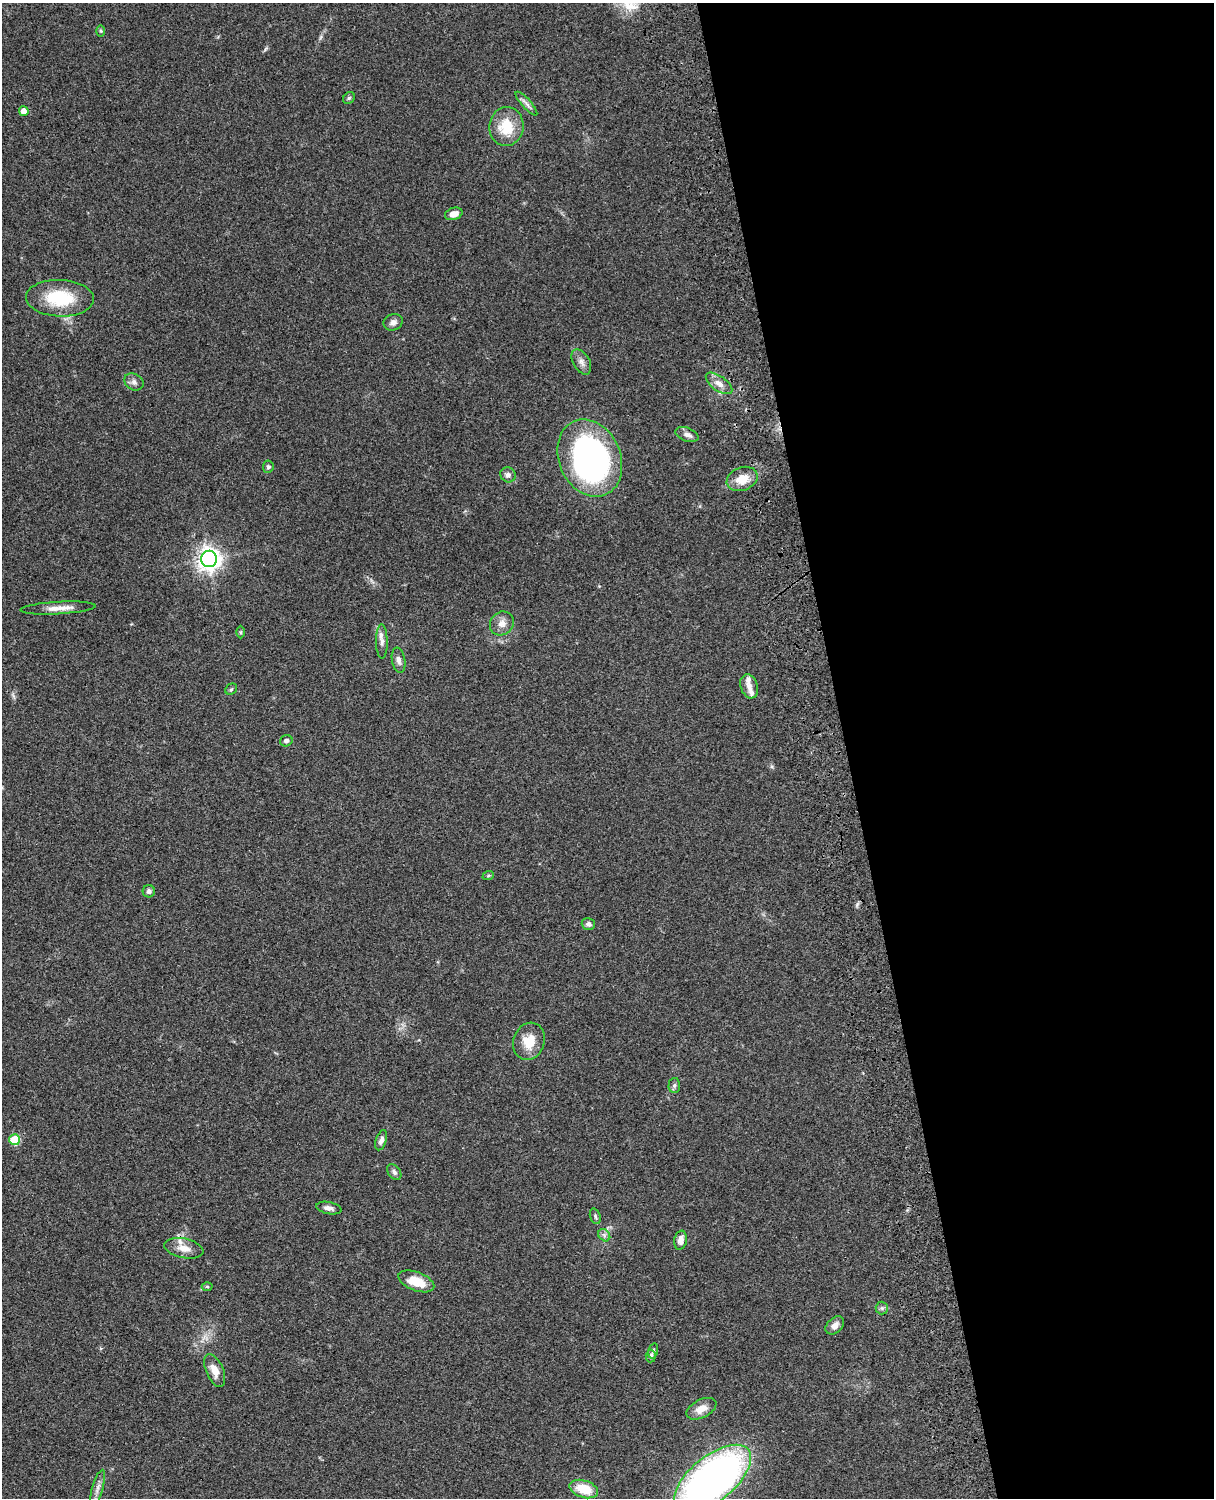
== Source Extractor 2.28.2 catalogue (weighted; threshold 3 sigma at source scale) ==
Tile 8 of 4 x 3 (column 4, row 2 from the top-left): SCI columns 3758-4969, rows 1773-3268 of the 5088 x 4927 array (HDU 1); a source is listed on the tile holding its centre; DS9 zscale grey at full resolution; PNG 1216 x 1500 px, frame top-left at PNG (2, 3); each listed source drawn as its Kron ellipse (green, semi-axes under 4 px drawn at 4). Shown black and unused: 30% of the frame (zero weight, under 3 of 4 exposures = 6% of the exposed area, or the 3 px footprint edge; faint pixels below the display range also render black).
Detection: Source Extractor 2.28.2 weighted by HDU 2 'WHT'; one run over the whole footprint, this tile lists its part. Background 0.0923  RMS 0.0062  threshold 0.0279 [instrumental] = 3 sigma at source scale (4.5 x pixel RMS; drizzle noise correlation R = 1.50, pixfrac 1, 0.05/0.05 arcsec/px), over >= 5 px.
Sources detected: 52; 3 inside a brighter listed object's ellipse — not listed separately; the other 49 listed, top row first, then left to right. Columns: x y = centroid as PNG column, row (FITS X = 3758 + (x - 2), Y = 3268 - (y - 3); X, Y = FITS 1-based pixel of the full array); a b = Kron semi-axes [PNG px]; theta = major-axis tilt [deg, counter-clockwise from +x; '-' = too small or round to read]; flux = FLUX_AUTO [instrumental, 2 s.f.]
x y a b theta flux
101 31 6 4 -89 0.82
349 98 6 5 - 1
526 104 15 4 -49 2.5
24 111 5 5 - 4.6
506 126 19 17 84 18
454 214 9 6 17 4.5
60 298 34 18 -2 30
393 322 10 8 21 2.6
581 362 14 8 -60 3.4
134 382 10 8 -30 2.4
719 383 15 7 -35 4.7
687 434 12 6 -21 3
590 458 40 30 -66 200
268 467 6 5 - 1.3
508 475 8 7 - 2.3
742 479 16 11 22 10
209 559 8 8 - 470
58 608 37 6 3 7
502 623 13 11 44 4.9
240 632 6 4 90 0.81
382 642 17 6 -89 3.3
399 660 13 6 -80 2.7
749 686 12 8 -72 3.5
231 689 6 5 - 0.97
286 741 6 5 - 1.8
488 876 6 3 19 0.69
149 891 6 6 - 1.8
588 924 6 5 - 2.2
529 1041 19 15 72 12
674 1085 7 6 - 1.5
15 1140 5 5 - 27
381 1140 10 5 72 2.6
394 1172 9 6 -53 1.9
329 1208 13 6 -11 2.7
595 1216 8 5 -72 1.2
604 1235 7 5 -46 1.6
681 1240 9 6 79 4.5
184 1248 20 9 -12 6.4
416 1281 19 9 -20 14
207 1287 5 3 - 0.75
882 1308 6 6 - 1.4
835 1325 11 7 43 3.3
653 1351 8 4 75 1.2
651 1356 6 5 - 1.6
215 1371 17 8 -66 6.3
701 1409 16 9 27 7
712 1479 46 22 39 330
97 1488 19 5 73 3.8
584 1489 15 8 -17 15
Isophote crosses this tile's border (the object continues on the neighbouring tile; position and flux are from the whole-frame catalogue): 1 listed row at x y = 712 1479